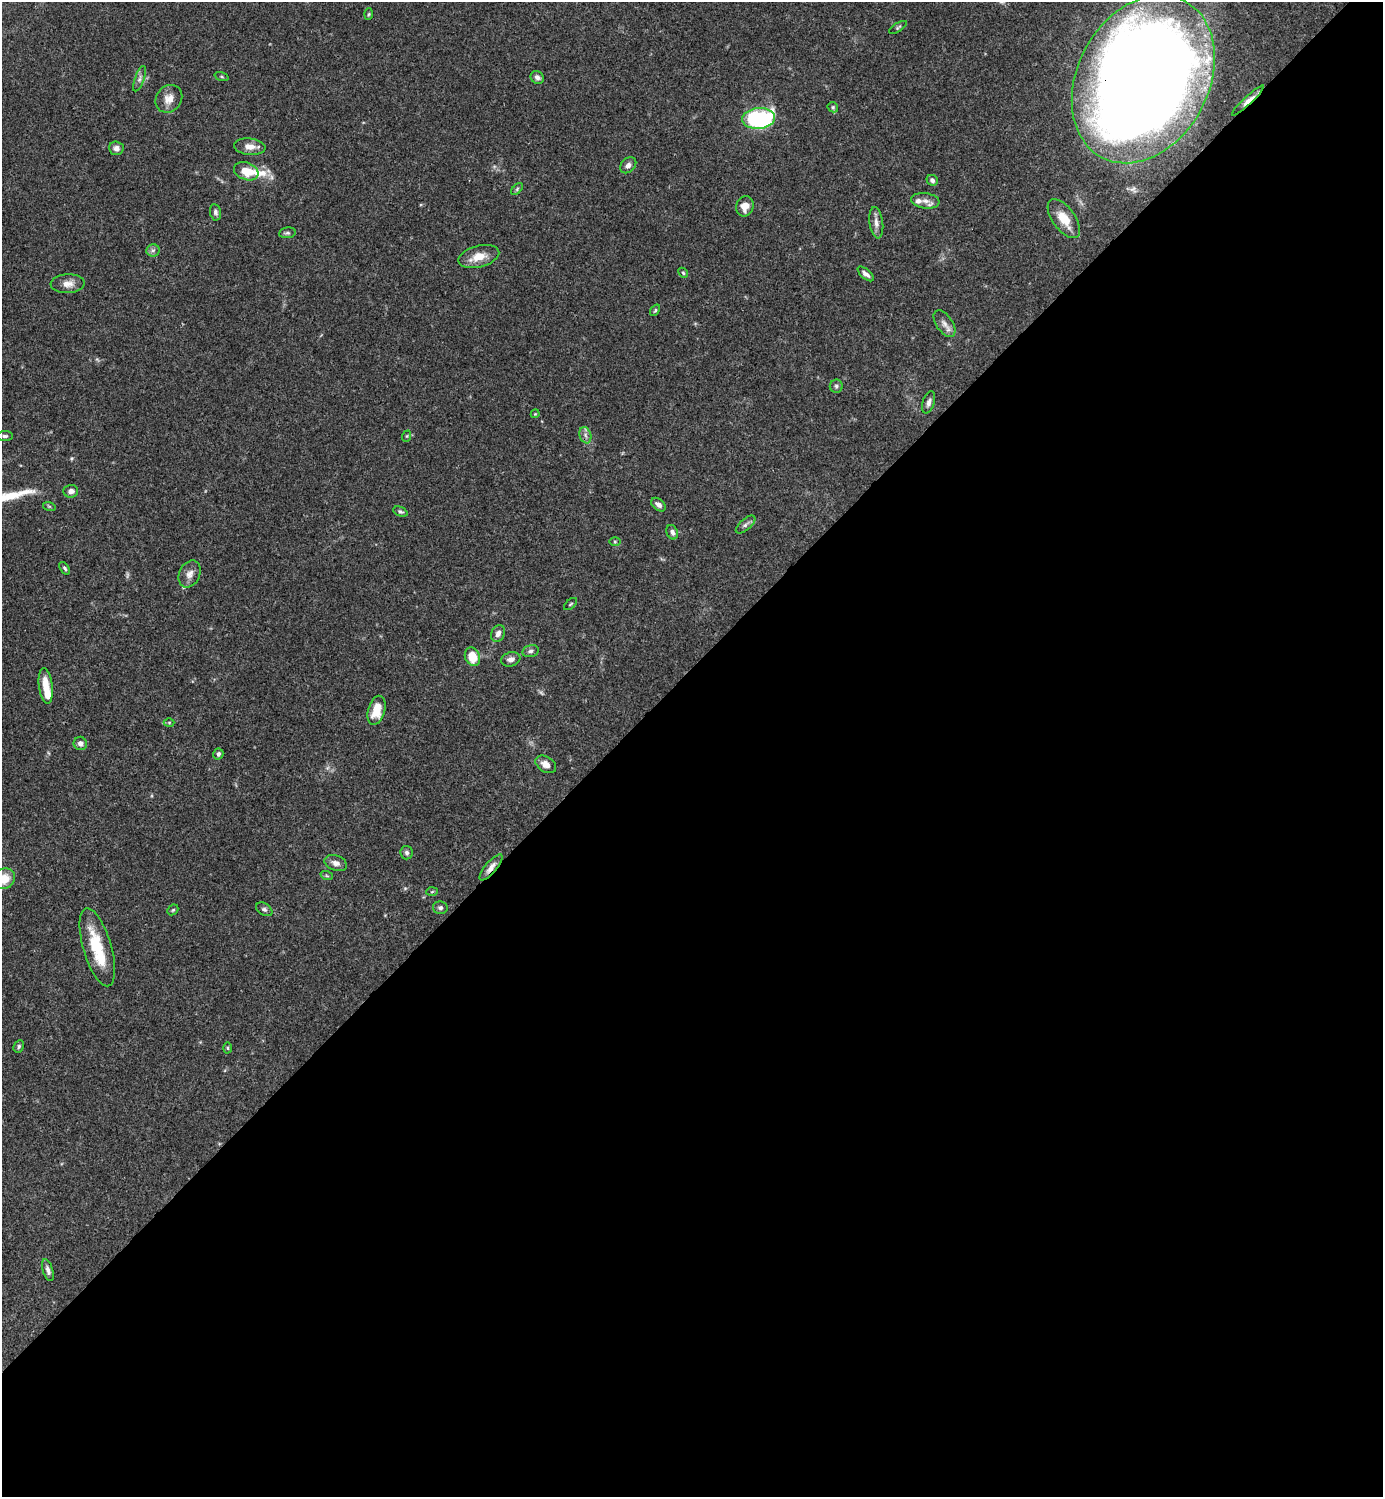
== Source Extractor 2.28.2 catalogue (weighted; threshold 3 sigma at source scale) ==
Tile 15 of 4 x 4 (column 3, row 4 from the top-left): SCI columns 3063-4443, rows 1-1495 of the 5983 x 5983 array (HDU 1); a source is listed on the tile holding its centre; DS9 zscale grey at full resolution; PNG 1385 x 1499 px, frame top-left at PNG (2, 2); each listed source drawn as its Kron ellipse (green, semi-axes under 4 px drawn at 4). Shown black and unused: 55% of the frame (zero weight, under 3 of 4 exposures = <1% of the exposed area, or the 3 px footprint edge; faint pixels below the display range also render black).
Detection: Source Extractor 2.28.2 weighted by HDU 2 'WHT'; one run over the whole footprint, this tile lists its part. Background 0.0659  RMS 0.0032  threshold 0.0144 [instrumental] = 3 sigma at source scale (4.5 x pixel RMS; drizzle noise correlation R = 1.50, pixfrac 1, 0.05/0.05 arcsec/px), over >= 5 px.
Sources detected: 74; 1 too faint to see at this stretch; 1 long thin detection or spike segment (spike, bleed or trail) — neither listed nor drawn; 4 inside a brighter listed object's ellipse — not listed separately; the other 68 listed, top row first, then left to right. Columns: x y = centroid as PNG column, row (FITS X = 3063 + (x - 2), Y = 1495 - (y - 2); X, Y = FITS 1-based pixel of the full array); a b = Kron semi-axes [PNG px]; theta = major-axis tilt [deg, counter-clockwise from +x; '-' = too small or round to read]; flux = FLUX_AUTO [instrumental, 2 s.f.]
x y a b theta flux
369 14 5 3 - 0.38
898 27 10 4 32 0.53
222 76 7 3 -19 0.39
537 77 7 6 - 1.2
140 79 13 4 70 1.1
1143 79 89 65 62 760
169 99 15 12 51 3.4
1248 101 21 4 43 2.9
833 107 5 5 - 0.49
758 118 16 10 5 48
250 147 16 8 -6 3
116 148 7 6 - 1.5
628 165 9 6 45 1.4
246 171 12 8 -21 6.5
932 180 6 5 - 1
517 189 7 4 46 0.53
925 201 14 7 -8 2.1
745 206 10 8 77 3.3
215 212 8 5 -80 0.89
1064 219 23 11 -54 5.9
876 223 15 6 -81 2
287 233 8 5 9 0.69
153 250 7 6 - 0.85
479 257 21 10 15 4.9
683 273 5 4 - 0.47
866 274 10 4 -40 1.3
68 284 17 9 3 2.8
655 310 6 4 54 0.46
944 324 15 8 -56 2
836 386 6 6 - 0.79
929 402 12 6 73 1.3
535 414 4 3 - 0.28
585 435 8 5 -73 1.1
5 436 8 5 1 0.84
407 436 6 3 71 0.35
71 491 7 6 - 1.5
658 505 8 5 -39 1.5
49 506 6 4 -19 0.41
400 512 7 4 -23 0.64
746 525 12 5 42 1
672 532 7 5 -68 1.1
615 541 6 4 0 0.39
65 568 7 4 -53 0.56
190 574 14 10 64 2.4
571 604 8 2 40 0.32
498 633 9 6 67 1.6
530 651 8 6 14 0.95
472 657 9 7 -67 6.9
511 659 10 7 17 1.4
46 686 18 7 -83 5.2
377 710 15 8 76 6.2
169 722 5 3 - 0.34
80 743 7 6 - 1.3
218 754 5 5 - 0.9
546 764 11 7 -32 2.3
407 853 6 6 - 0.97
336 863 12 7 -19 1.7
491 867 16 5 50 2.2
327 876 6 4 -19 0.45
4 879 11 10 - 5.5
432 892 6 4 3 0.42
440 908 7 6 - 0.87
264 909 9 6 -31 0.83
173 910 6 4 44 0.47
97 947 40 14 -74 13
19 1046 6 5 - 0.59
228 1048 5 3 - 0.38
48 1270 11 5 -73 1.3
Overlapping masked pixels (flux is a lower limit): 3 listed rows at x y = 1143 79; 1248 101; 491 867
Isophote crosses this tile's border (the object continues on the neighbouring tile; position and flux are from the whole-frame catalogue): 1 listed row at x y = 4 879